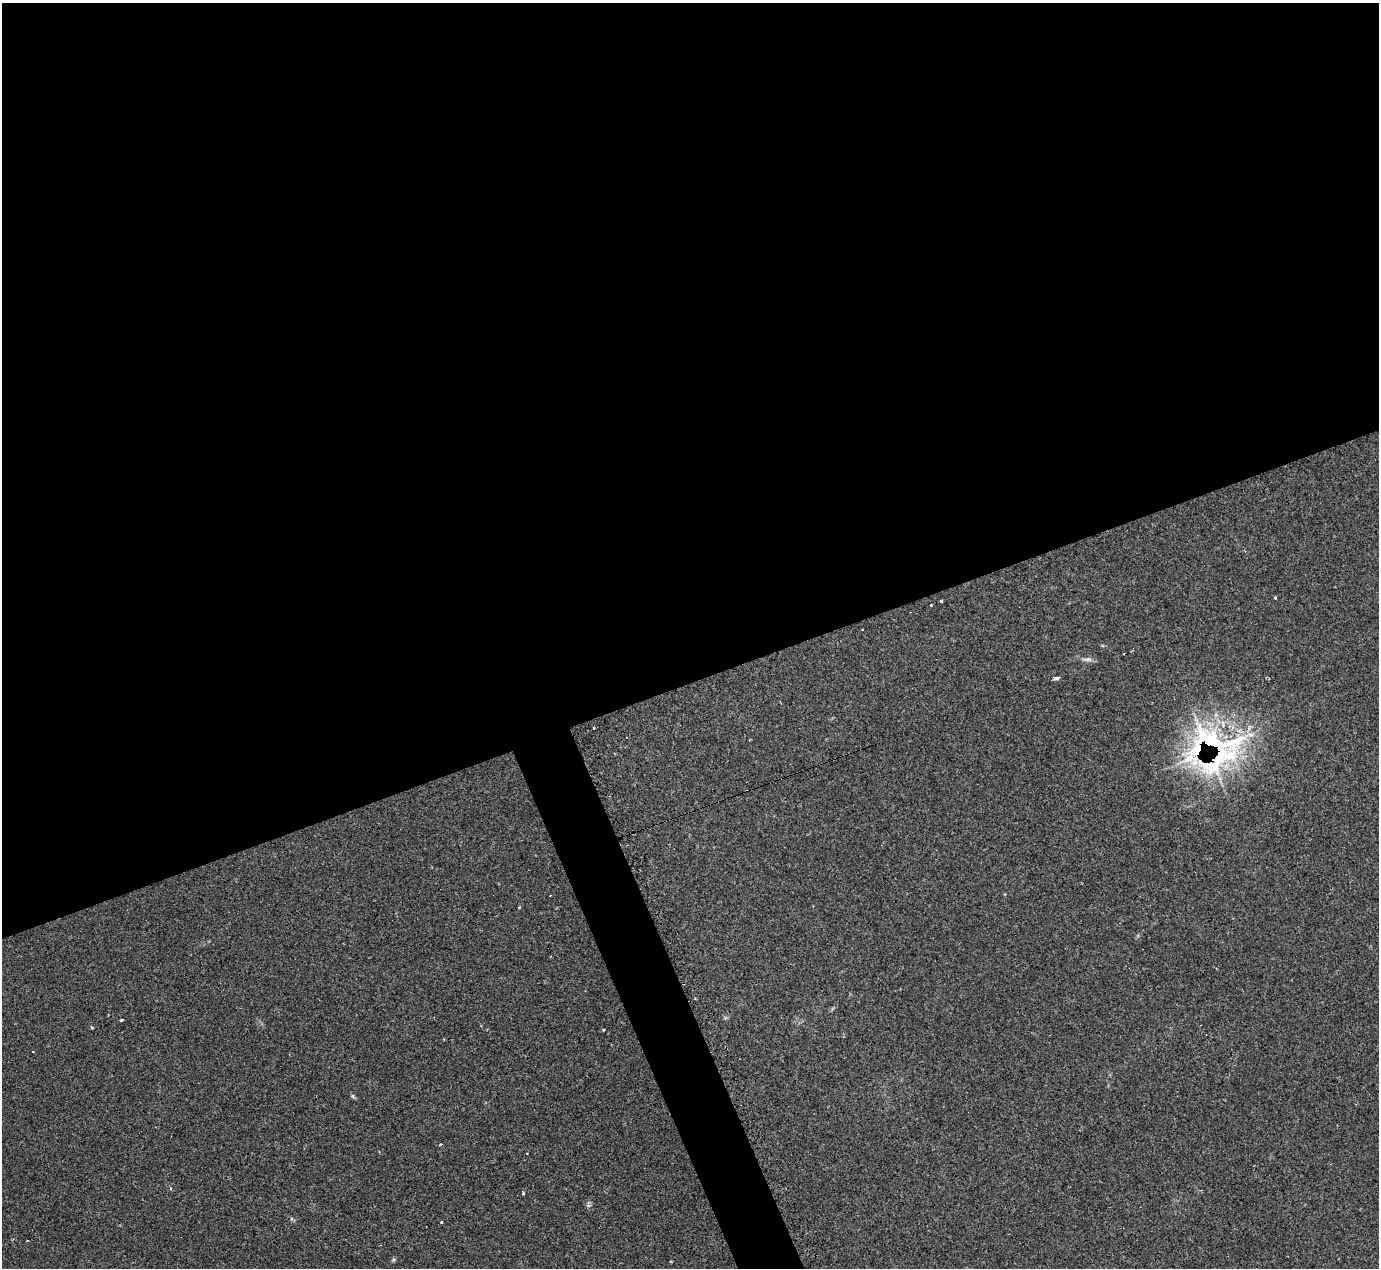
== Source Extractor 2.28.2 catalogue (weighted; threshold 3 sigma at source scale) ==
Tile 2 of 4 x 4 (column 2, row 1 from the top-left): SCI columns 1379-2755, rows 4076-5341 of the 5525 x 5503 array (HDU 1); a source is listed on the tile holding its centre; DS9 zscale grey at full resolution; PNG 1381 x 1270 px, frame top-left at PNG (2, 3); no overlay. Shown black and unused: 56% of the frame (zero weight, under 2 of 3 exposures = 1% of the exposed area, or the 3 px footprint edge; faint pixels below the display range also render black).
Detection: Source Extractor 2.28.2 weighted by HDU 2 'WHT'; one run over the whole footprint, this tile lists its part. Background 0.134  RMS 0.007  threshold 0.0314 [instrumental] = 3 sigma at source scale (4.5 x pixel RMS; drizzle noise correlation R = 1.50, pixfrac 1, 0.05/0.05 arcsec/px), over >= 5 px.
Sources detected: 16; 2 cosmic-ray / hot-pixel residue — not listed; the other 14 listed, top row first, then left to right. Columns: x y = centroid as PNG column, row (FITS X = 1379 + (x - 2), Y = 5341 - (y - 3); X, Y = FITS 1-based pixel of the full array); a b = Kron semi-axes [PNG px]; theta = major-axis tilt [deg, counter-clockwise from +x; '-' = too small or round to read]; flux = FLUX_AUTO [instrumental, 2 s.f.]
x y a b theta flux
1275 598 3 3 - 1.9
941 601 3 3 - 5.6
931 605 3 3 - 1.2
862 630 2 2 - 0.52
1088 659 9 4 -8 2
1056 678 5 3 - 7
593 728 3 2 - 1
1213 749 72 57 5 160
121 1020 4 3 - 3.7
33 1052 2 2 - 0.71
440 1144 3 3 - 1.5
170 1188 3 3 - 1.9
523 1193 3 3 - 1.6
441 1222 3 3 - 0.75
Overlapping masked pixels (flux is a lower limit): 1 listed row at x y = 1213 749